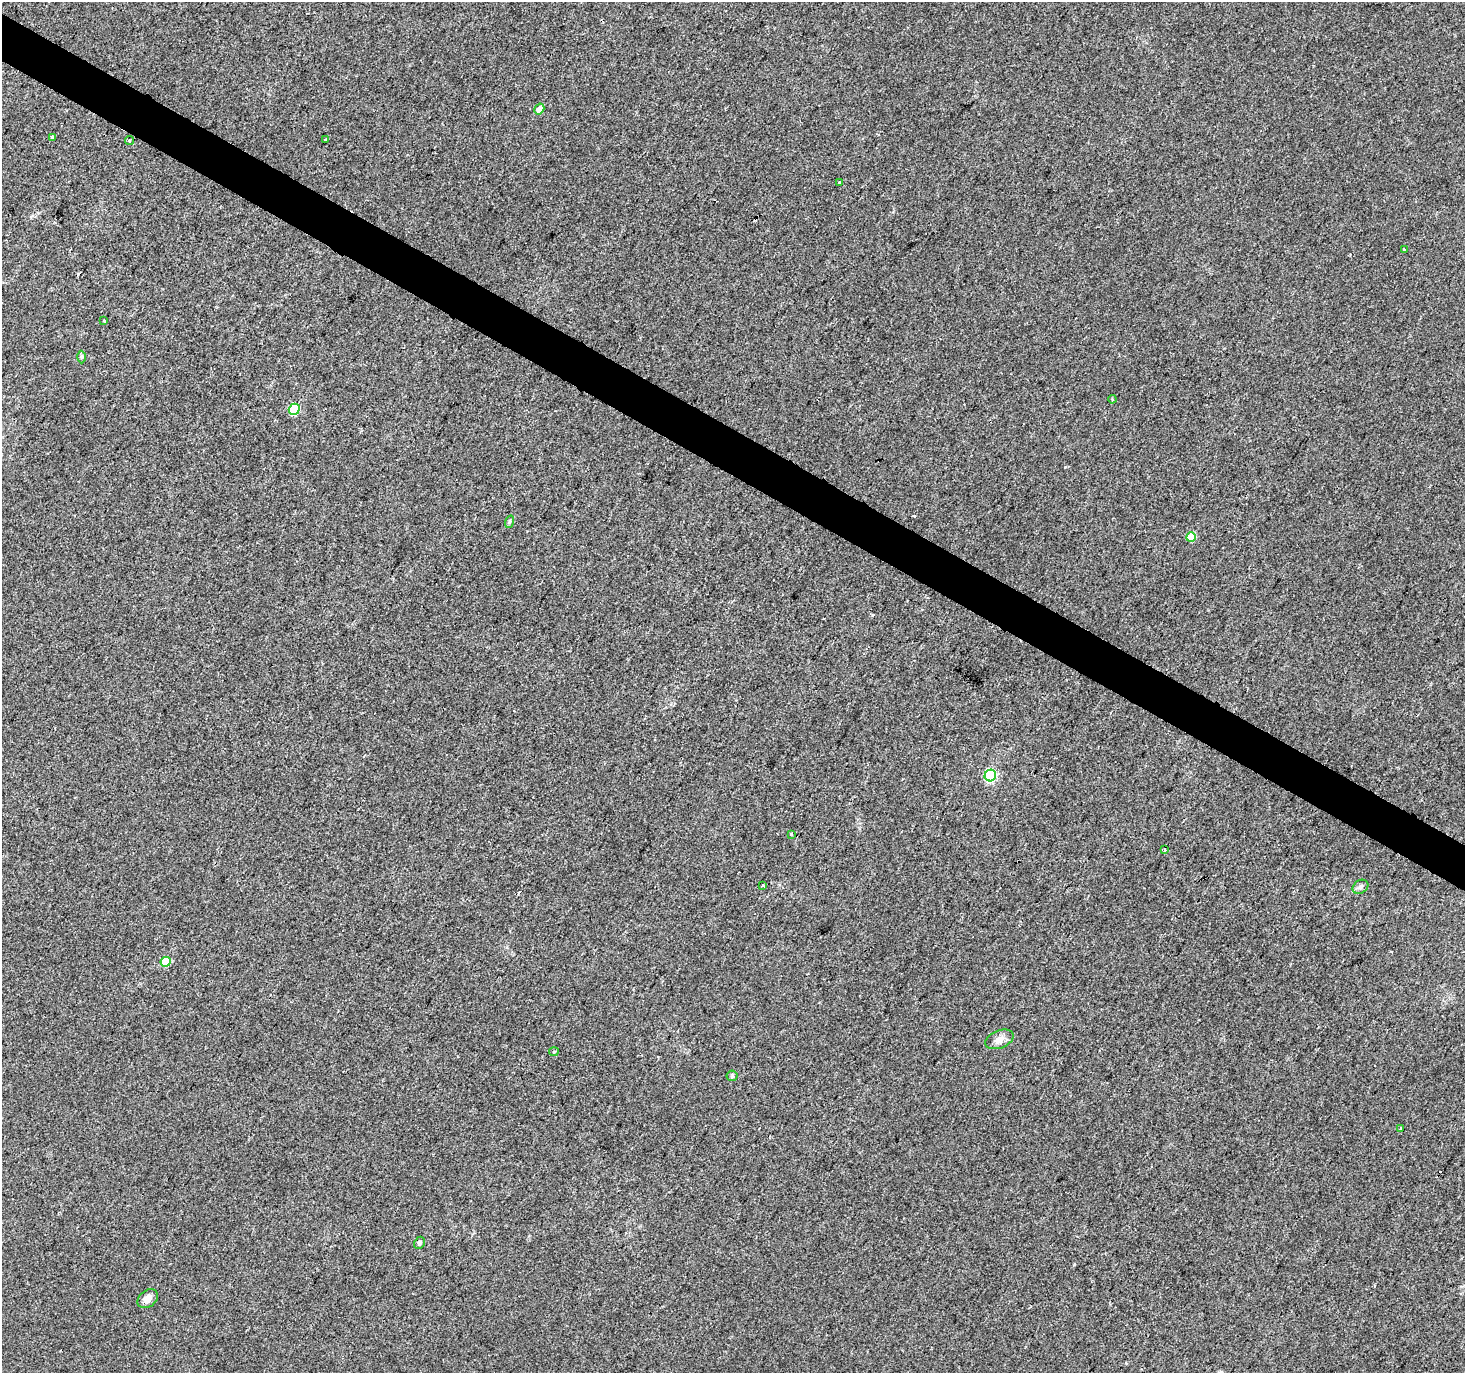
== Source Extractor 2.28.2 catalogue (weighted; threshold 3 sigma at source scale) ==
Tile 11 of 4 x 4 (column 3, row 3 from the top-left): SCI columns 2933-4395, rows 1630-3000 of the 5859 x 5934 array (HDU 1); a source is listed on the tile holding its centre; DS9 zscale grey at full resolution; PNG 1467 x 1375 px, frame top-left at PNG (2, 2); each listed source drawn as its Kron ellipse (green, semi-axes under 4 px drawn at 4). Shown black and unused: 3% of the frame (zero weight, under 2 of 3 exposures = <1% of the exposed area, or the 3 px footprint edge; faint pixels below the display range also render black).
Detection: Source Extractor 2.28.2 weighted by HDU 2 'WHT'; one run over the whole footprint, this tile lists its part. Background 0.00727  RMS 0.0046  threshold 0.0209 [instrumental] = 3 sigma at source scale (4.5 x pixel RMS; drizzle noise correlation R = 1.50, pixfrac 1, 0.0396/0.0396 arcsec/px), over >= 5 px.
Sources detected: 29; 5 cosmic-ray / hot-pixel residue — neither listed nor drawn; the other 24 listed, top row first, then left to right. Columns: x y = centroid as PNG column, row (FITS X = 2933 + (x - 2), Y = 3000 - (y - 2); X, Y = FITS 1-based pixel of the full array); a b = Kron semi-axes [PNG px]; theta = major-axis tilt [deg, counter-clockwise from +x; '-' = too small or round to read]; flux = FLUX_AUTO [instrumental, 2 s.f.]
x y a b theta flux
539 109 6 4 58 4.3
52 137 3 3 - 1.7
325 139 3 3 - 1.8
129 140 4 2 - 1.3
839 182 3 3 - 1.8
1404 249 3 2 - 0.62
104 321 3 3 - 3
81 357 6 4 89 0.65
1112 399 4 3 - 0.39
294 409 5 5 - 31
509 522 6 4 72 0.69
1191 537 5 4 - 11
990 775 6 5 - 45
791 834 3 3 - 0.8
1165 850 3 3 - 2.2
763 885 3 2 - 0.49
1360 887 8 6 34 1.3
166 962 5 5 - 15
999 1039 15 8 22 3
554 1052 5 4 - 0.49
732 1076 5 5 - 0.74
1401 1128 3 2 - 0.88
419 1243 6 5 - 0.95
148 1299 11 8 35 2.9